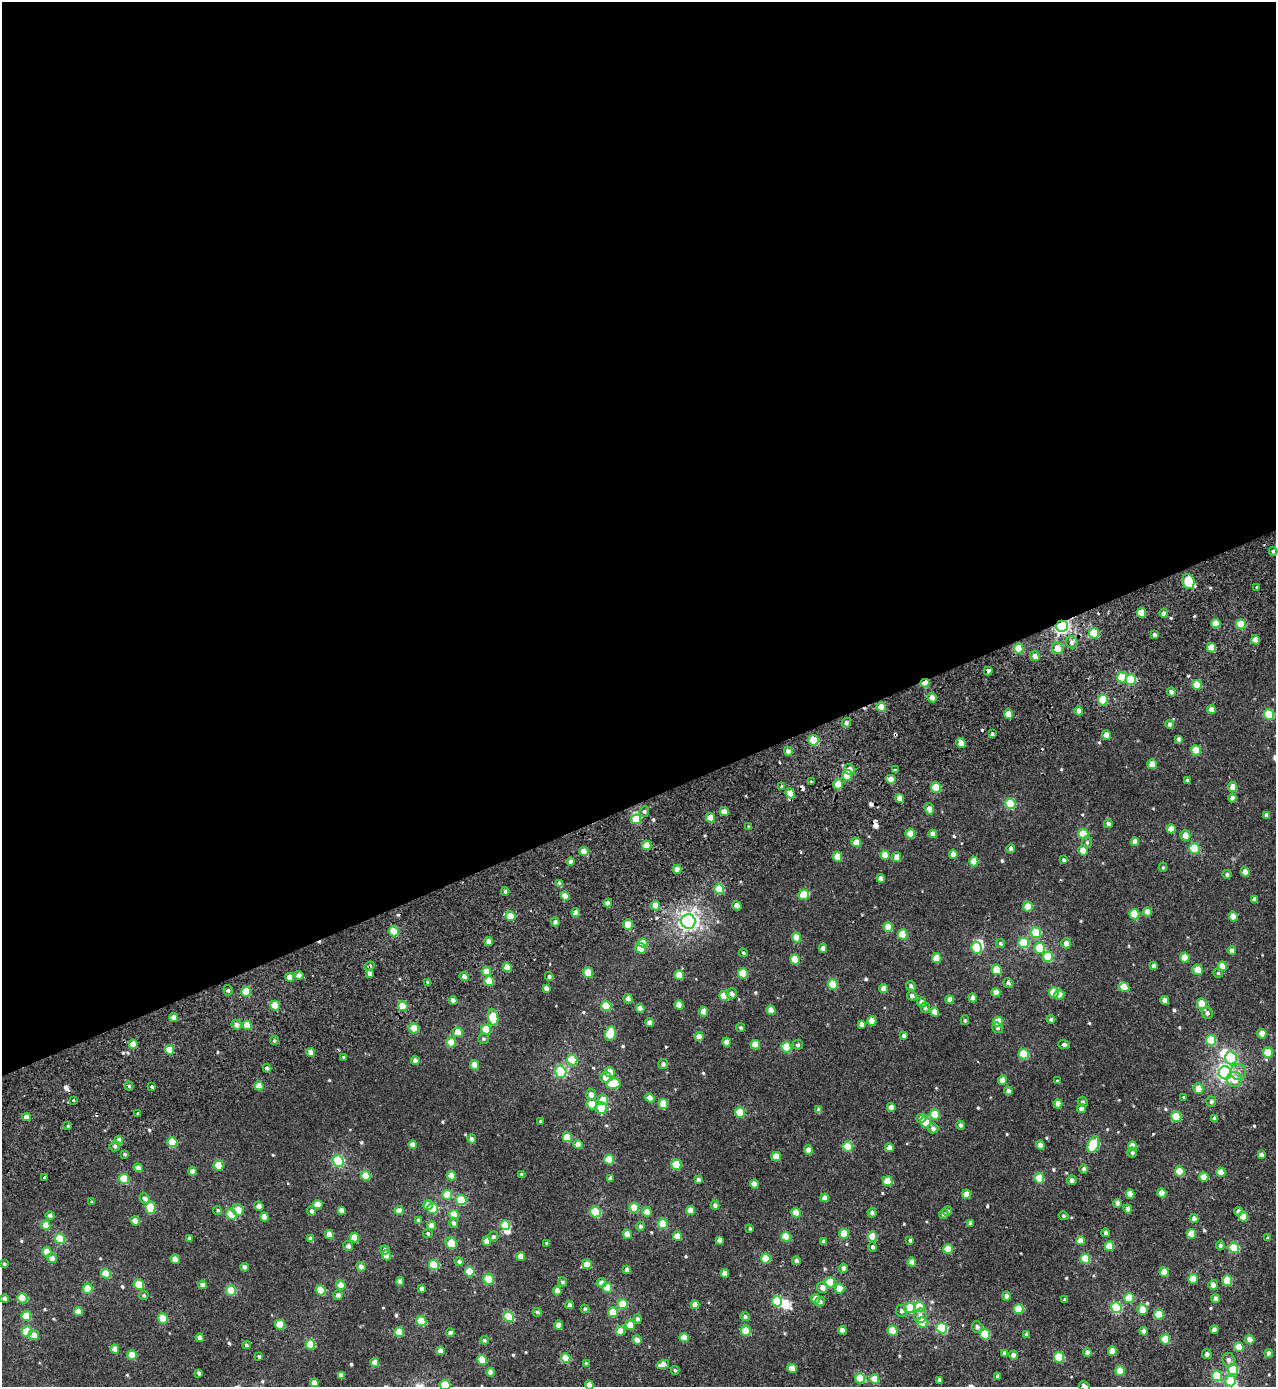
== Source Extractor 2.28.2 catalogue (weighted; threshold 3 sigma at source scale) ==
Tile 2 of 4 x 4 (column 2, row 1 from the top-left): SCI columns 1552-2825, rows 4315-5699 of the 5702 x 5856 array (HDU 1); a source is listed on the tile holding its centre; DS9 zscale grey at full resolution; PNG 1278 x 1389 px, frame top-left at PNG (2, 2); each listed source drawn as its Kron ellipse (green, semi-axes under 4 px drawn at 4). Shown black and unused: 58% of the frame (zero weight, under 2 of 3 exposures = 11% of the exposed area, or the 3 px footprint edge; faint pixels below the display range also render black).
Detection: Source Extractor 2.28.2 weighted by HDU 2 'WHT'; one run over the whole footprint, this tile lists its part. Background 0.00223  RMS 0.0044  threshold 0.02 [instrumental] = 3 sigma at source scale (4.5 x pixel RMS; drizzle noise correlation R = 1.50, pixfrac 1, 0.0396/0.0396 arcsec/px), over >= 5 px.
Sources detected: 562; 5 inside a brighter object's white glare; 9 cosmic-ray / hot-pixel residue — neither listed nor drawn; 1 inside a brighter listed object's ellipse — not listed separately; of the other 547, all 500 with FLUX_AUTO >= 0.555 (the completeness limit of this list) listed and drawn (47 fainter detections not listed), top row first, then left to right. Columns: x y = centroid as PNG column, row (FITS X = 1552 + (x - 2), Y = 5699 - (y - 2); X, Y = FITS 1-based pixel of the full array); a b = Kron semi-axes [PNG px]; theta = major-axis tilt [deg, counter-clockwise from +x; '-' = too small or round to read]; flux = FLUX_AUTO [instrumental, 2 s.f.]
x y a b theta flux
1273 551 4 3 - 0.65
1188 582 8 6 -73 17
1257 587 3 3 - 0.85
1141 613 5 4 - 7.6
1164 613 4 4 - 1.9
1216 623 5 4 - 6.4
1241 624 5 5 - 11
1062 626 6 5 - 97
1094 633 5 5 - 17
1154 635 4 3 - 1.2
1255 640 5 4 - 3.5
1072 642 6 5 - 1.6
1019 648 5 4 - 11
1058 648 6 5 - 3.7
1211 648 5 4 - 6.2
1035 656 5 5 - 2.5
988 671 4 4 - 3.3
1122 677 5 5 - 13
1131 680 5 5 - 16
925 683 4 4 - 6.2
1197 685 5 4 - 8.9
1171 692 4 4 - 1.7
932 698 5 4 - 2.3
1103 700 5 5 - 17
881 707 5 4 - 7.2
1211 710 4 4 - 2.9
1079 711 4 4 - 2.5
1008 714 5 4 - 6
1269 714 5 5 - 18
846 723 5 4 - 1.1
1170 724 4 4 - 1.2
992 734 4 4 - 0.85
1107 735 4 4 - 3.4
1179 739 4 4 - 1.4
813 740 5 5 - 16
961 743 5 4 - 4.5
1196 750 5 5 - 11
788 751 4 4 - 2.2
1152 764 5 4 - 4.9
850 769 6 5 - 3.1
895 770 4 2 - 0.72
847 775 5 4 - 11
891 779 5 4 - 4.1
1187 780 3 3 - 0.63
811 782 3 3 - 0.69
838 784 5 5 - 8.4
781 786 4 3 - 1.6
936 787 5 5 - 12
1233 787 5 4 - 4.5
790 793 5 4 - 4.1
900 798 4 4 - 3.8
1232 798 4 4 - 1.7
1010 804 5 5 - 25
929 809 6 4 -73 2.5
644 811 5 4 - 0.79
724 812 4 4 - 3.1
1267 815 4 3 - 1.4
710 818 5 4 - 7.5
636 819 5 5 - 11
1108 824 4 4 - 1.4
748 827 3 3 - 0.97
1171 829 4 4 - 3.8
910 834 5 4 - 6.8
933 834 4 4 - 2.4
1083 834 5 5 - 14
1185 835 5 5 - 3.6
856 842 5 4 - 5.1
1087 842 6 5 - 0.65
1135 842 4 4 - 2.5
647 845 5 4 - 6.4
1194 848 5 5 - 17
1011 849 4 4 - 1.7
1083 851 5 4 - 6.2
584 852 5 4 - 4.8
953 854 4 4 - 2.8
885 855 5 4 - 5.6
837 857 5 4 - 7.2
897 857 5 4 - 3.3
1064 860 4 4 - 0.74
974 861 5 4 - 6.1
571 862 4 4 - 1.9
1163 867 4 4 - 0.55
677 869 4 4 - 3.3
1245 872 5 4 - 4.5
1227 874 4 4 - 0.96
881 878 4 4 - 2.3
560 884 4 4 - 2.2
719 889 5 5 - 15
505 891 4 3 - 0.73
804 895 5 5 - 11
565 896 5 4 - 4.7
1255 899 4 4 - 1.7
608 903 4 4 - 1.6
655 906 5 4 - 4
737 906 5 4 - 3.5
1028 907 5 4 - 7.9
576 912 4 4 - 2.1
1147 912 4 4 - 3.2
1134 914 5 5 - 12
510 916 5 4 - 11
1233 916 5 4 - 5.2
688 921 7 7 - 150
555 922 4 4 - 1.8
628 924 5 4 - 7.4
888 927 5 4 - 6.6
394 931 5 4 - 15
1036 933 5 5 - 16
903 934 5 5 - 11
796 937 5 4 - 5.7
489 942 4 4 - 2.2
643 943 5 4 - 4.6
1000 943 5 4 - 0.76
1024 943 5 5 - 17
1066 943 5 4 - 2.9
641 948 5 5 - 8.2
823 948 4 4 - 2.1
976 948 6 5 - 18
1040 948 5 5 - 16
1232 951 4 4 - 2.1
743 953 4 3 - 0.6
1048 957 5 5 - 16
1185 957 5 4 - 7.1
937 958 5 4 - 6.4
795 959 5 4 - 9.9
369 966 5 4 - 0.66
1154 966 4 3 - 1.5
1222 966 5 4 - 5
507 967 5 4 - 6.6
997 970 5 5 - 8.6
1198 970 5 5 - 5.4
486 971 5 4 - 4.4
588 972 5 5 - 12
369 973 4 3 - 1.8
743 973 5 5 - 12
1218 973 5 4 - 0.65
299 975 4 4 - 2.1
679 975 5 4 - 8.1
549 976 4 4 - 0.82
289 977 4 4 - 2.8
464 977 5 4 - 2.4
489 981 5 4 - 12
428 982 4 3 - 0.98
1008 983 5 4 - 0.86
833 984 5 5 - 14
911 986 5 4 - 1.1
1124 987 5 5 - 4.8
546 988 4 4 - 1.7
884 988 4 4 - 3.6
228 990 5 4 - 0.81
246 992 5 4 - 11
1054 992 5 5 - 8.5
996 993 4 4 - 4.2
732 994 5 5 - 1.5
1059 994 5 5 - 2.8
912 995 5 5 - 1.5
724 996 5 5 - 9.3
973 998 5 4 - 1.8
628 999 5 4 - 1.6
950 999 4 4 - 2.4
453 1000 4 4 - 1.6
1165 1001 4 4 - 3
922 1002 5 4 - 2.1
1202 1004 5 5 - 10
679 1005 4 4 - 4.2
275 1006 5 4 - 11
403 1006 5 4 - 11
606 1006 5 5 - 12
640 1008 4 4 - 2.8
925 1008 5 4 - 0.97
771 1010 5 4 - 5.1
704 1012 5 4 - 4.7
934 1012 5 4 - 3.5
1207 1013 6 5 - 1.3
174 1018 4 4 - 2.9
493 1018 8 5 -80 16
1051 1019 4 4 - 0.95
965 1020 5 4 - 0.57
872 1021 5 4 - 6.3
998 1022 5 5 - 9.1
650 1023 4 4 - 2
861 1024 4 4 - 1.6
237 1025 5 4 - 1.9
247 1025 5 4 - 9.5
414 1028 5 4 - 11
741 1028 4 4 - 0.76
998 1028 6 5 - 0.86
486 1030 5 4 - 10
458 1032 5 4 - 5.5
610 1033 7 5 77 17
1262 1034 5 4 - 5.9
904 1035 3 3 - 1.2
699 1036 4 4 - 3.1
483 1039 5 5 - 0.72
274 1040 4 3 - 0.63
1211 1040 5 5 - 15
451 1042 5 4 - 7.2
726 1042 4 4 - 3.4
133 1044 4 4 - 4
1064 1044 6 4 -2 0.82
755 1045 5 4 - 5.6
798 1045 5 5 - 0.89
786 1047 5 5 - 14
169 1050 5 4 - 7
311 1052 4 4 - 3.2
1268 1053 5 5 - 9.4
1024 1054 5 5 - 16
344 1057 3 3 - 0.63
1231 1058 6 6 - 14
415 1060 4 4 - 2
572 1060 5 5 - 16
663 1064 5 5 - 1.2
474 1065 5 4 - 5.4
267 1068 4 3 - 3
561 1072 6 5 - 35
610 1072 5 5 - 4.7
1238 1072 8 7 - 2
1225 1073 6 6 - 100
605 1077 5 5 - 3.5
1234 1079 7 7 - 4.4
1002 1080 4 4 - 2.7
1057 1081 4 3 - 0.59
613 1084 7 5 9 13
129 1086 4 4 - 0.71
259 1086 4 4 - 5.9
152 1087 3 3 - 0.58
1198 1089 5 5 - 4.1
1008 1091 4 4 - 1.2
591 1094 5 5 - 2.6
1184 1097 3 3 - 1.2
650 1098 5 4 - 4.5
73 1100 3 3 - 1.2
603 1100 5 5 - 5.6
1083 1102 5 4 - 0.8
1211 1102 5 5 - 0.88
592 1104 5 5 - 5.5
663 1104 5 5 - 7.8
1058 1104 4 4 - 3.5
891 1107 4 4 - 3.2
601 1108 6 5 - 9.4
1081 1109 4 4 - 3.1
819 1110 4 4 - 1.6
740 1112 5 5 - 16
137 1113 3 3 - 1.3
935 1115 5 5 - 10
26 1117 4 4 - 3.1
1176 1117 5 5 - 16
921 1118 5 4 - 1.5
1215 1118 4 3 - 1.3
541 1121 4 3 - 0.65
925 1122 6 5 - 12
961 1125 4 4 - 1.2
68 1126 4 4 - 0.62
933 1128 5 5 - 1.3
567 1137 5 4 - 9.4
472 1139 4 4 - 1.8
119 1140 4 4 - 3
172 1142 5 5 - 12
578 1144 4 4 - 3.6
413 1145 4 4 - 2.9
1040 1145 4 4 - 2.9
1093 1145 8 5 69 22
115 1146 5 5 - 1.1
1132 1146 5 4 - 4.8
848 1147 5 5 - 15
889 1148 4 4 - 2.9
808 1150 4 4 - 3.8
1132 1153 5 5 - 0.77
125 1154 4 3 - 0.66
1261 1155 4 4 - 1.9
776 1157 5 4 - 4.4
609 1160 5 5 - 12
338 1161 5 5 - 35
218 1165 5 5 - 13
676 1165 5 5 - 15
138 1168 5 4 - 1.8
1084 1169 5 4 - 0.97
192 1171 4 4 - 2.3
1180 1171 5 5 - 11
1221 1172 5 4 - 6.6
522 1174 4 3 - 1
366 1176 5 4 - 8.4
451 1176 5 4 - 2.9
1204 1177 5 4 - 5.6
45 1178 3 3 - 1.4
610 1178 4 4 - 1.3
1039 1178 5 5 - 11
124 1179 5 4 - 15
698 1179 4 4 - 1.1
1072 1180 5 4 - 1.6
888 1181 5 5 - 9.4
754 1184 4 4 - 3.6
1162 1193 4 4 - 4.8
966 1194 4 4 - 4.4
1130 1194 5 4 - 3.3
447 1195 5 4 - 8.6
145 1198 5 5 - 1.9
825 1198 4 4 - 2.6
461 1200 5 5 - 17
92 1202 4 4 - 0.63
1117 1203 4 4 - 1.6
318 1204 5 4 - 5
428 1205 5 4 - 3.2
715 1205 4 4 - 1.5
259 1206 5 4 - 1.8
150 1207 6 5 - 14
433 1208 5 5 - 13
634 1208 5 5 - 12
1128 1209 4 4 - 1.6
218 1210 4 4 - 0.58
238 1210 6 5 - 4.1
341 1210 4 4 - 1.6
691 1210 4 4 - 4.3
312 1211 5 4 - 1.2
399 1211 4 4 - 3.8
947 1211 5 4 - 0.78
1238 1211 4 4 - 1.5
595 1212 5 5 - 20
647 1212 5 4 - 3.4
796 1213 5 4 - 6.3
872 1213 5 4 - 1.5
231 1214 5 5 - 17
944 1214 4 4 - 1.3
50 1215 4 4 - 1.5
454 1215 5 4 - 7.3
1063 1216 5 4 - 0.69
1243 1216 5 4 - 6.7
264 1217 5 4 - 4.8
1194 1219 4 4 - 2.3
418 1220 3 3 - 0.57
135 1221 5 4 - 4.2
454 1223 5 4 - 1.4
971 1223 4 3 - 1.1
663 1224 5 5 - 12
46 1225 5 4 - 6.8
505 1225 5 5 - 11
432 1226 5 4 - 3.6
640 1227 4 4 - 0.93
750 1229 3 3 - 0.67
428 1233 5 4 - 0.63
1106 1233 4 4 - 1.3
627 1234 5 4 - 3.7
844 1234 5 4 - 8.5
1191 1234 5 4 - 7.7
329 1235 4 4 - 3.8
677 1236 5 4 - 5
354 1237 5 4 - 7.9
493 1237 5 5 - 0.97
786 1237 5 4 - 9.7
872 1237 5 4 - 8.2
189 1238 4 3 - 0.78
1268 1238 4 4 - 0.62
60 1239 5 5 - 17
311 1239 4 4 - 2.3
720 1240 4 4 - 1.9
910 1240 3 3 - 0.61
487 1241 5 4 - 3.7
824 1241 4 4 - 1.4
1080 1241 4 4 - 3.8
451 1243 6 5 - 7.3
547 1243 3 3 - 0.78
1220 1245 5 4 - 1
348 1246 5 5 - 1.6
1109 1246 5 4 - 8.1
872 1247 5 4 - 1
1234 1248 5 5 - 15
948 1249 5 4 - 10
385 1250 4 4 - 1.3
47 1252 5 4 - 7
386 1255 5 4 - 5.2
521 1256 4 4 - 3.9
52 1258 5 4 - 2.2
766 1258 5 4 - 10
175 1259 5 4 - 4.5
1085 1259 5 5 - 12
796 1261 4 4 - 1.1
459 1262 4 4 - 1.3
912 1262 4 4 - 3.5
4 1264 3 3 - 0.62
587 1264 5 4 - 5.6
434 1265 5 5 - 17
245 1267 4 4 - 1.7
361 1267 5 4 - 2.3
843 1268 4 4 - 1.6
627 1269 4 4 - 1.3
470 1271 5 4 - 11
1164 1272 5 4 - 5.7
725 1273 4 4 - 3.4
106 1274 5 5 - 13
488 1279 5 5 - 11
1193 1279 5 4 - 6.7
1227 1280 5 5 - 10
400 1281 4 4 - 2
563 1282 4 4 - 0.77
830 1282 5 5 - 14
601 1283 5 4 - 1.9
139 1285 5 5 - 11
202 1285 4 4 - 2.1
341 1285 5 4 - 5.6
1213 1285 5 4 - 2.4
607 1288 5 4 - 9.3
822 1288 5 5 - 2.3
88 1289 5 4 - 12
422 1289 4 3 - 1.4
840 1289 5 4 - 5.2
320 1290 5 4 - 12
231 1291 5 5 - 16
557 1291 4 4 - 3.8
144 1295 5 4 - 0.74
338 1295 5 4 - 2
1006 1296 4 4 - 2
22 1298 5 5 - 11
1129 1298 5 5 - 9.8
5 1299 4 4 - 1.5
816 1299 5 4 - 4.7
1216 1299 4 4 - 2.6
1065 1300 3 3 - 0.78
777 1301 5 5 - 17
820 1302 5 4 - 1.5
623 1304 5 5 - 13
569 1305 4 4 - 1.2
695 1305 4 4 - 3.4
920 1307 5 5 - 13
1116 1307 5 5 - 25
910 1308 5 5 - 15
585 1309 4 3 - 0.88
1019 1309 5 5 - 11
1142 1309 5 5 - 5
78 1311 5 4 - 5.3
901 1311 6 5 - 1
537 1312 4 4 - 0.82
613 1312 5 4 - 8.5
1159 1314 5 5 - 11
26 1316 5 4 - 8.5
920 1316 7 6 - 1.7
509 1317 5 5 - 17
745 1317 5 4 - 1.2
163 1319 5 4 - 13
637 1319 5 4 - 1.1
421 1321 5 5 - 15
922 1322 5 5 - 10
280 1325 5 4 - 11
559 1325 4 4 - 3.3
630 1325 5 4 - 5.3
977 1327 6 5 - 1.2
942 1328 5 5 - 25
842 1330 4 4 - 3.2
1214 1330 4 4 - 2.3
27 1331 5 5 - 16
621 1331 5 4 - 4.3
746 1331 5 5 - 11
892 1331 5 5 - 10
1144 1331 4 4 - 1.7
399 1332 5 4 - 9.9
450 1333 4 4 - 1.7
985 1334 5 5 - 16
1027 1334 4 3 - 0.91
34 1335 5 5 - 2.9
684 1337 4 4 - 4.7
200 1338 4 4 - 2.4
1165 1339 5 5 - 12
484 1340 4 4 - 0.8
637 1340 5 4 - 2.4
1250 1340 5 4 - 3.5
310 1344 5 5 - 14
246 1345 4 4 - 0.69
1239 1347 5 4 - 7.4
115 1349 4 4 - 3.8
440 1351 4 4 - 2.4
1112 1351 4 4 - 5
1087 1352 4 4 - 1.6
1005 1353 4 4 - 1.6
1269 1353 4 4 - 1.7
1207 1354 5 5 - 1.2
132 1355 5 4 - 8.3
1014 1355 4 4 - 1.9
259 1356 4 3 - 0.78
1059 1357 5 5 - 17
566 1358 5 4 - 9.1
482 1360 5 4 - 11
1228 1360 7 6 - 1.7
375 1363 4 4 - 4.8
586 1364 3 3 - 0.83
663 1365 6 4 15 3.4
792 1368 5 4 - 3.4
675 1370 4 3 - 0.65
1233 1370 5 5 - 15
1120 1371 5 4 - 8.3
491 1372 4 4 - 2.6
199 1373 4 3 - 0.98
341 1375 4 4 - 2.5
998 1376 4 3 - 1.1
1217 1376 5 5 - 14
860 1378 5 5 - 13
874 1379 5 4 - 7.3
939 1380 4 3 - 1.2
1231 1381 5 5 - 9.3
314 1383 4 4 - 2.7
445 1385 5 5 - 13
589 1385 4 4 - 4
1084 1386 6 3 -30 0.92
Overlapping masked pixels (flux is a lower limit): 6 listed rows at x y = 1241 624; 1062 626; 988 671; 925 683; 369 966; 133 1044
Isophote crosses this tile's border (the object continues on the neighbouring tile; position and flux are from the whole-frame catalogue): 4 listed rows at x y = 491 1372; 445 1385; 589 1385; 1084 1386